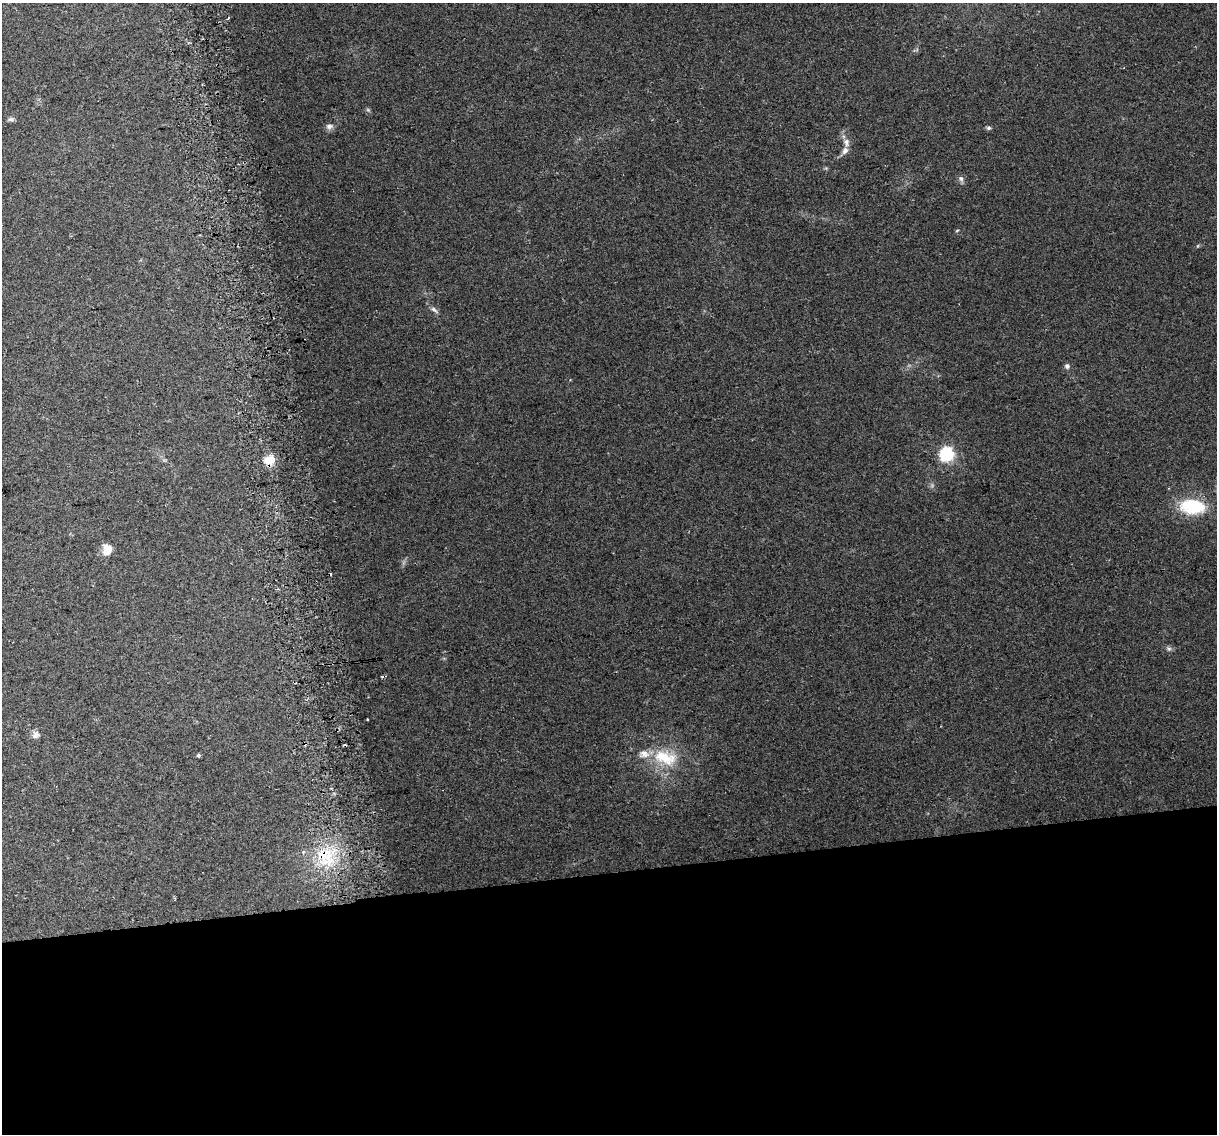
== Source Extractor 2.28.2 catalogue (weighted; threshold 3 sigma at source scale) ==
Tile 15 of 4 x 4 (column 3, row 4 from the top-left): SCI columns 2463-3677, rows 78-1209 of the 4924 x 4639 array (HDU 1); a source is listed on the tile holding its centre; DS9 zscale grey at full resolution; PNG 1219 x 1136 px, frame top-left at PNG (2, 3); no overlay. Shown black and unused: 23% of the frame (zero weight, under 2 of 3 exposures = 2% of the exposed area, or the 3 px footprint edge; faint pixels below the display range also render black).
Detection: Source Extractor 2.28.2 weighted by HDU 2 'WHT'; one run over the whole footprint, this tile lists its part. Background 0.103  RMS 0.01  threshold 0.0454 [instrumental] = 3 sigma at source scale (4.5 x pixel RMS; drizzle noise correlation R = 1.50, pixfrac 1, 0.0396/0.0396 arcsec/px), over >= 5 px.
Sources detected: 25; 3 cosmic-ray / hot-pixel residue — not listed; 2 inside a brighter listed object's ellipse — not listed separately; the other 20 listed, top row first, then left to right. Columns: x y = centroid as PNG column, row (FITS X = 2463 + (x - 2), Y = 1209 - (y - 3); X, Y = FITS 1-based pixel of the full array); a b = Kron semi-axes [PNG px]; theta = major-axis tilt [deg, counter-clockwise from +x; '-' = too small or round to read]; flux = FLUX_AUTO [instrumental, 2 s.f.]
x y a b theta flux
228 18 3 3 - 1.6
368 110 6 4 -44 1.5
11 119 8 6 12 2.3
329 126 10 8 16 4
989 128 6 5 - 2.1
846 142 12 8 -74 5.5
961 179 8 6 -59 3
957 230 5 3 - 0.86
434 310 12 5 -40 3.5
1067 366 7 6 - 2.7
947 454 6 6 - 180
269 460 15 11 15 14
1192 506 27 15 -5 51
107 549 13 11 78 10
1169 649 7 6 - 2.4
367 720 3 3 - 1.7
35 735 10 9 - 4.5
198 755 4 4 - 1.7
665 757 35 19 -15 40
325 856 30 22 -55 44
Overlapping masked pixels (flux is a lower limit): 1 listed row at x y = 325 856